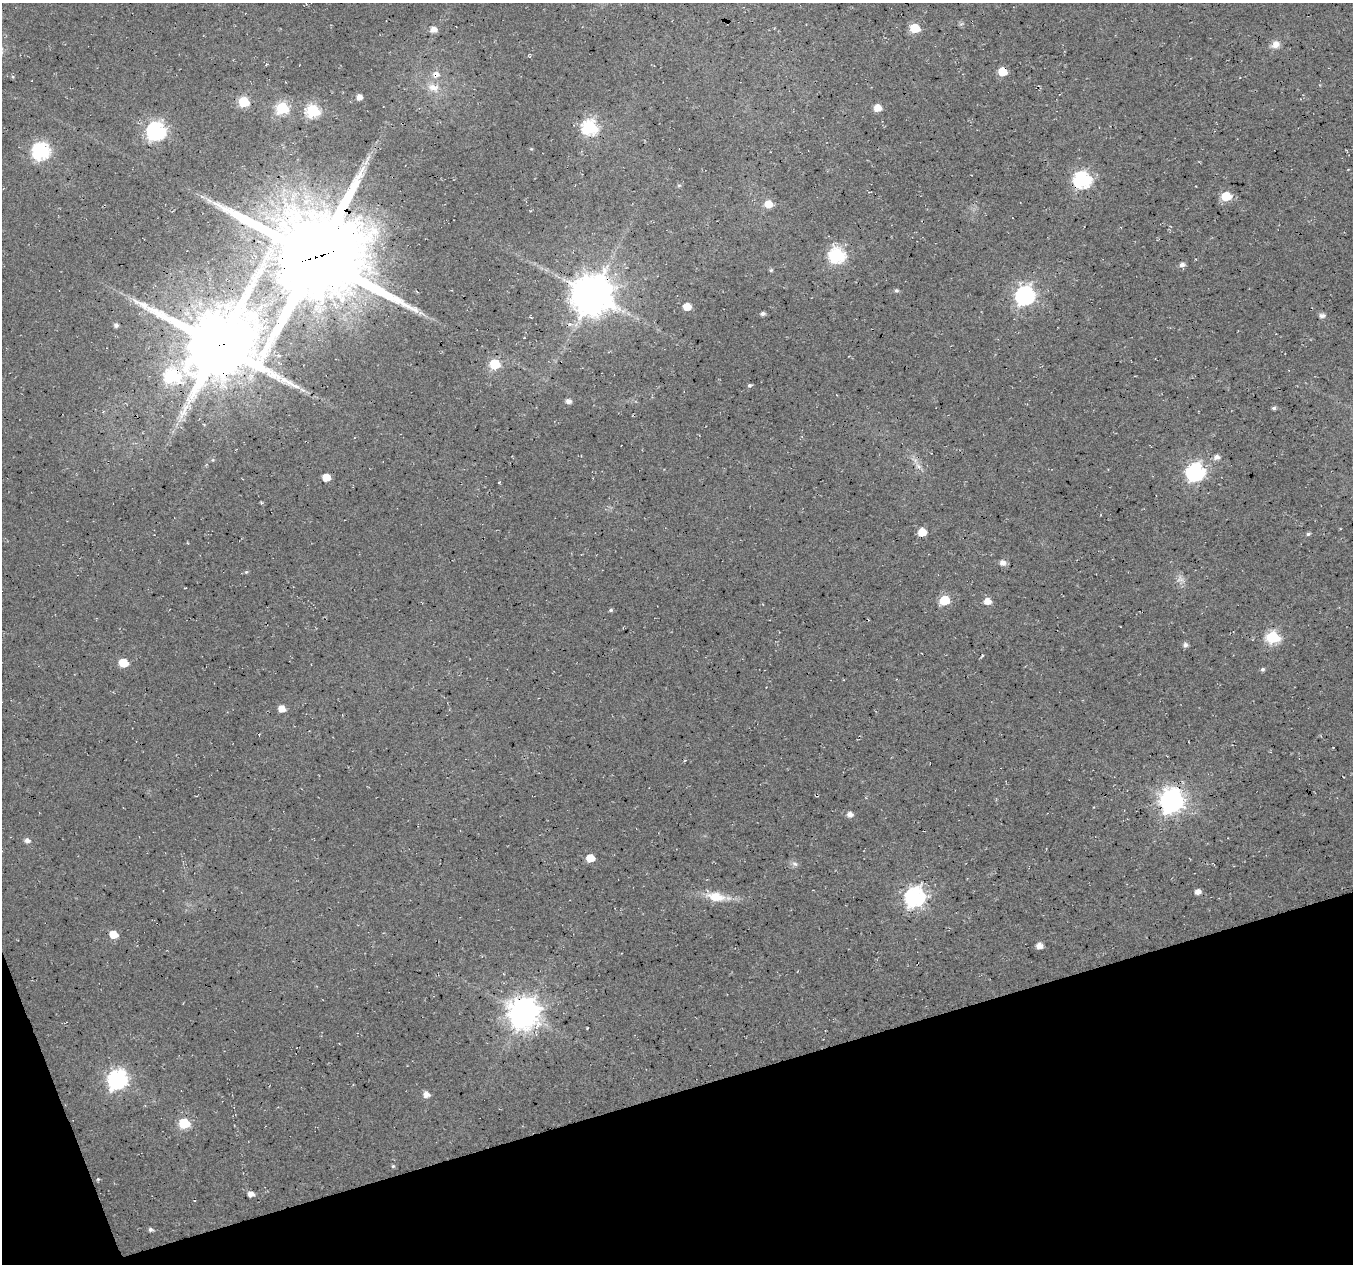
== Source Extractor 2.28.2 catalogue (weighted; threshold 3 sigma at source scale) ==
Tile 14 of 4 x 4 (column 2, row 4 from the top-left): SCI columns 1355-2705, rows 119-1380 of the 5408 x 5234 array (HDU 1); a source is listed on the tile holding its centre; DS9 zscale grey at full resolution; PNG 1355 x 1266 px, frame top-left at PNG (2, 3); no overlay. Shown black and unused: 15% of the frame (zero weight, under 3 of 4 exposures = <1% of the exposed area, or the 3 px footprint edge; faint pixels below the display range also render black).
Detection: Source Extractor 2.28.2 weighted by HDU 2 'WHT'; one run over the whole footprint, this tile lists its part. Background 0.0181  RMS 0.0054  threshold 0.0244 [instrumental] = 3 sigma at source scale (4.5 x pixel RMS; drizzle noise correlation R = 1.50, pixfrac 1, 0.0396/0.0396 arcsec/px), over >= 5 px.
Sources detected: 78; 1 long thin detection or spike segment (spike, bleed or trail) — not listed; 1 inside a brighter listed object's ellipse — not listed separately; the other 76 listed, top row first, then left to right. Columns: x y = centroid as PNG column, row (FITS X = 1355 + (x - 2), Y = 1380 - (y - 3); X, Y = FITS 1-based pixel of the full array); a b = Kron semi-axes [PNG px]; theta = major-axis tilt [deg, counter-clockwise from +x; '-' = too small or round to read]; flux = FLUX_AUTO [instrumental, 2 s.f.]
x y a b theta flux
915 28 6 5 - 28
433 29 7 6 - 3.7
1275 44 11 8 26 3.8
1002 71 6 5 - 17
436 74 8 7 - 3.8
433 87 17 10 -16 6.3
359 97 5 5 - 3
244 102 6 6 - 37
282 108 6 6 - 59
877 108 5 5 - 7.7
313 110 7 6 - 74
590 127 7 7 - 110
156 131 8 7 - 200
41 151 7 7 - 140
366 162 9 5 46 2.2
1082 180 7 7 - 140
679 185 6 4 1 0.65
1226 196 6 5 - 20
208 200 13 4 -41 2.3
768 204 6 6 - 9.2
837 255 7 7 - 110
316 257 31 27 -5 8800
1182 265 6 5 - 2.1
896 291 6 4 -67 0.94
592 294 12 11 - 1900
1025 295 8 7 - 220
687 307 6 5 - 9.3
421 313 9 6 -12 1.9
763 313 5 4 - 1.6
1322 316 7 5 21 1.7
116 325 4 4 - 1.6
219 345 23 20 -7 5100
494 364 6 6 - 30
172 376 8 7 - 90
284 380 12 7 -27 3
749 385 5 5 - 0.99
568 401 5 5 - 2.5
1274 408 5 4 - 1
184 411 34 9 66 11
1217 457 7 6 - 2.3
213 460 5 3 - 0.6
918 466 10 5 -28 2
1195 472 8 7 - 180
326 477 6 5 - 8.5
499 482 3 2 - 0.64
922 532 6 6 - 9.5
1308 534 5 4 - 0.92
1002 562 6 6 - 3.3
246 572 5 4 - 0.65
1180 579 10 8 -7 2.8
944 600 6 6 - 25
987 601 6 6 - 5.1
611 610 5 4 - 0.83
1273 637 7 6 - 70
1185 645 6 6 - 1.5
982 656 4 2 - 0.67
123 663 6 6 - 17
1263 669 5 4 - 1
282 709 6 5 - 5.6
1171 801 9 9 - 430
850 814 6 5 - 3.1
27 840 6 5 - 2.3
590 858 6 5 - 11
795 864 8 6 -16 1.7
1198 892 5 5 - 3.3
716 897 27 12 -11 11
915 897 8 8 - 240
113 934 6 5 - 9.7
1039 946 5 5 - 4.2
523 1013 10 10 - 920
118 1079 8 8 - 210
426 1094 6 6 - 3.3
184 1123 7 6 - 29
393 1166 4 4 - 0.7
251 1194 5 5 - 3.6
150 1230 5 4 - 1.3
Overlapping masked pixels (flux is a lower limit): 9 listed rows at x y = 1002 71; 436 74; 1082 180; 316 257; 592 294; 219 345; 172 376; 184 411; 1171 801